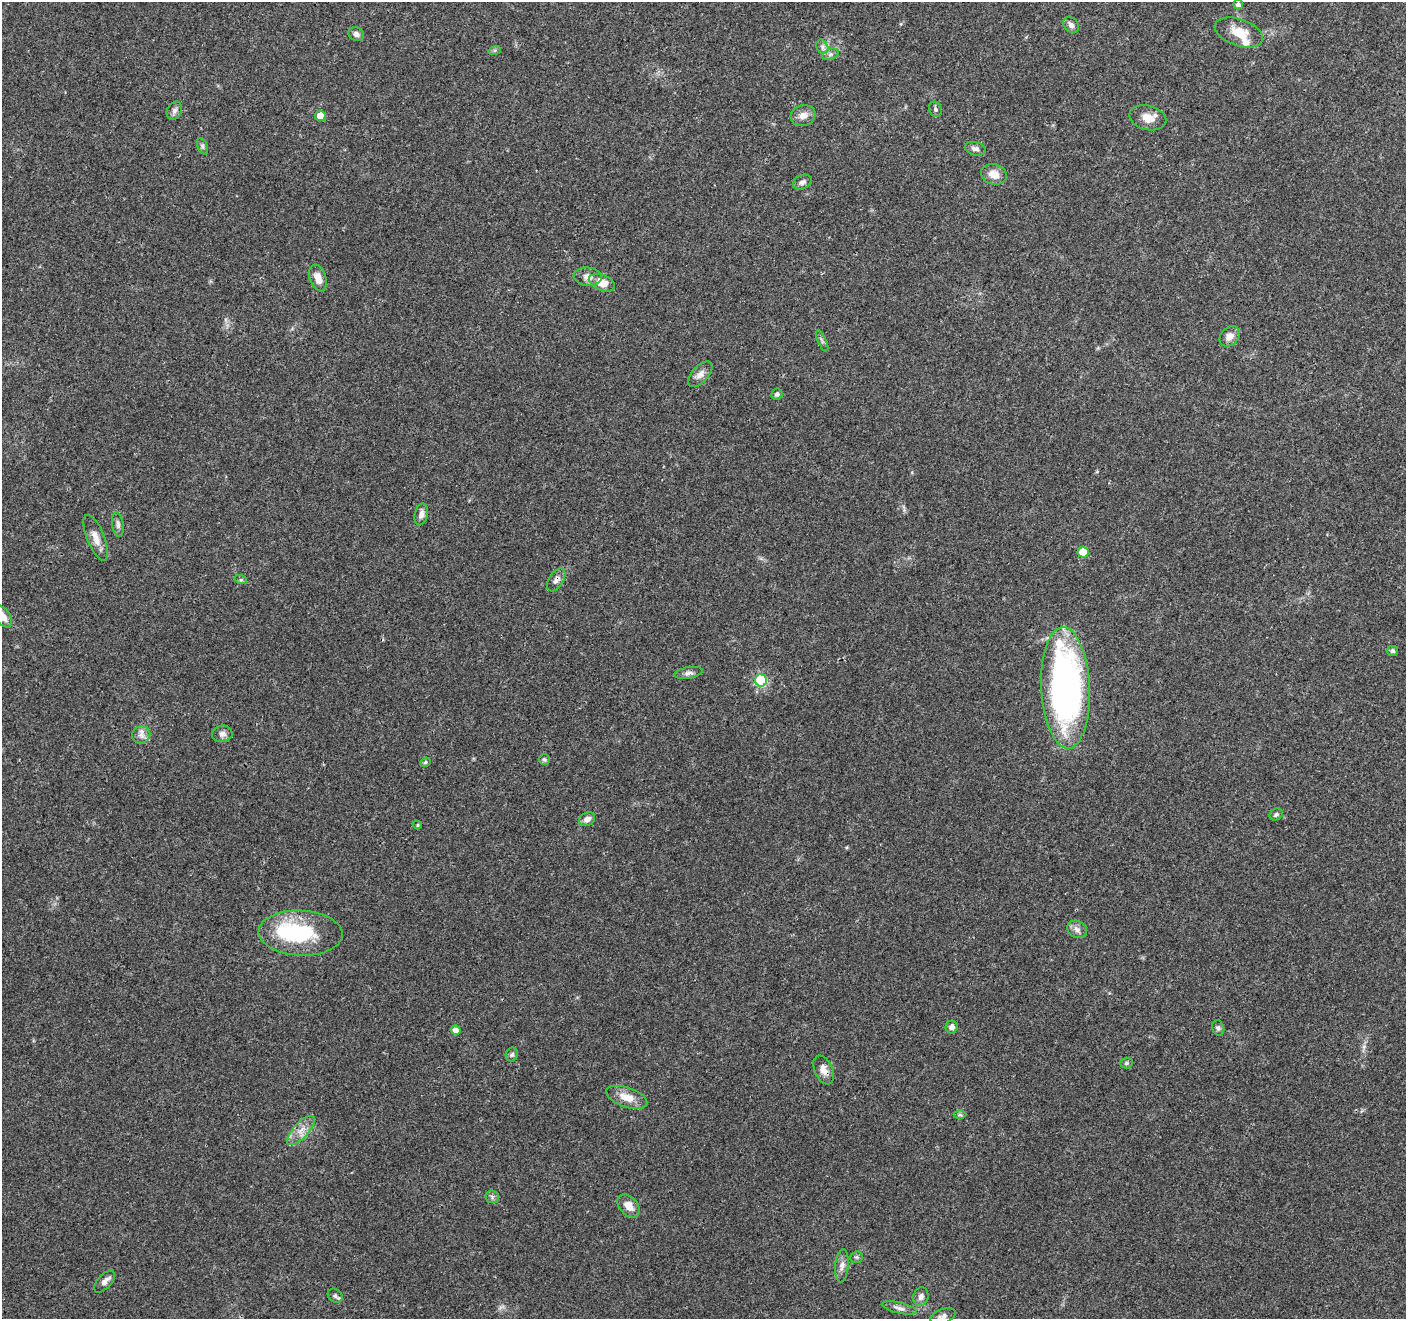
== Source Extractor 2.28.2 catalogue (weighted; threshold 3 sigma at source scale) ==
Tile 10 of 4 x 4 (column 2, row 3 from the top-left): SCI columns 1412-2815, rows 1527-2843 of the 5633 x 5752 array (HDU 1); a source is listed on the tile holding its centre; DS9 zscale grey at full resolution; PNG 1408 x 1321 px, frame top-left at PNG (2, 2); each listed source drawn as its Kron ellipse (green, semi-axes under 4 px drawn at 4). Shown black and unused: <1% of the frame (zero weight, under 3 of 4 exposures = <1% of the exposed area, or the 3 px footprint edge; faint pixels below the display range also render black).
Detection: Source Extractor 2.28.2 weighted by HDU 2 'WHT'; one run over the whole footprint, this tile lists its part. Background 0.0481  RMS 0.0039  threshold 0.0174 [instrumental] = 3 sigma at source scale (4.5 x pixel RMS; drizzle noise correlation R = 1.50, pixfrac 1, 0.0396/0.0396 arcsec/px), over >= 5 px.
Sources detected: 63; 1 inside a brighter object's white glare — neither listed nor drawn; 1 inside a brighter listed object's ellipse — not listed separately; the other 61 listed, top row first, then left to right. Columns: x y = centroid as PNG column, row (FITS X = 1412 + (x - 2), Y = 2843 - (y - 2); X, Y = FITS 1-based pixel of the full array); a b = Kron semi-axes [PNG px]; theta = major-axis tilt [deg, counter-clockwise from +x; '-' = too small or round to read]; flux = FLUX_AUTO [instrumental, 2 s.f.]
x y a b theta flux
1238 5 5 5 - 1.1
1071 25 9 7 -50 1.7
1239 33 25 13 -19 7.5
356 34 8 6 -27 1.4
822 47 8 5 -62 1.2
495 50 6 4 19 0.53
830 54 9 5 20 1.1
935 109 8 6 -68 0.92
174 111 9 7 63 1.5
803 115 12 10 17 3
320 116 5 5 - 6.3
1148 118 19 12 -14 4.6
202 146 9 5 -67 0.88
975 149 11 6 -14 1.6
994 174 13 10 -15 4.1
802 182 10 6 25 1.4
588 277 14 9 -6 3.1
318 278 14 8 -70 3.7
602 283 14 8 -21 4.8
1230 336 11 8 46 2.9
822 341 11 3 -64 0.78
700 374 16 8 48 2.5
777 394 6 5 - 0.89
421 514 11 6 76 2
118 524 12 5 -83 1.4
96 538 24 8 -68 3.8
1083 552 5 5 - 9.9
241 580 6 4 -17 0.53
556 580 13 7 57 1.9
2 616 13 7 -51 4.5
1392 651 5 5 - 1
688 673 14 5 9 1.5
761 680 6 6 - 41
1066 688 61 24 -87 150
222 734 10 8 6 1.7
141 735 9 8 - 2
544 760 5 5 - 0.65
425 762 5 4 - 0.63
1276 814 7 5 28 0.88
587 819 8 6 28 2.3
417 825 4 4 - 0.44
1077 929 10 8 -28 1.9
301 933 42 22 -3 32
952 1027 6 6 - 1.7
1218 1028 8 6 -73 0.97
456 1030 5 4 - 2.1
512 1055 7 6 - 0.89
1126 1063 6 5 - 0.72
824 1070 15 9 -66 3
627 1097 21 10 -19 5.4
960 1115 6 4 -1 0.7
301 1130 18 7 48 3.8
492 1197 6 6 - 0.89
629 1206 13 9 -48 4.1
856 1257 6 5 - 0.72
842 1266 17 6 85 2.2
105 1281 13 7 49 2.2
335 1296 8 6 -38 1.1
921 1297 9 7 74 1.7
899 1308 18 5 -12 2
943 1316 13 7 21 1.8
Overlapping masked pixels (flux is a lower limit): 3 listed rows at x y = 556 580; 1066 688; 824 1070
Isophote crosses this tile's border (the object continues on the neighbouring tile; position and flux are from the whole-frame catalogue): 1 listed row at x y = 2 616